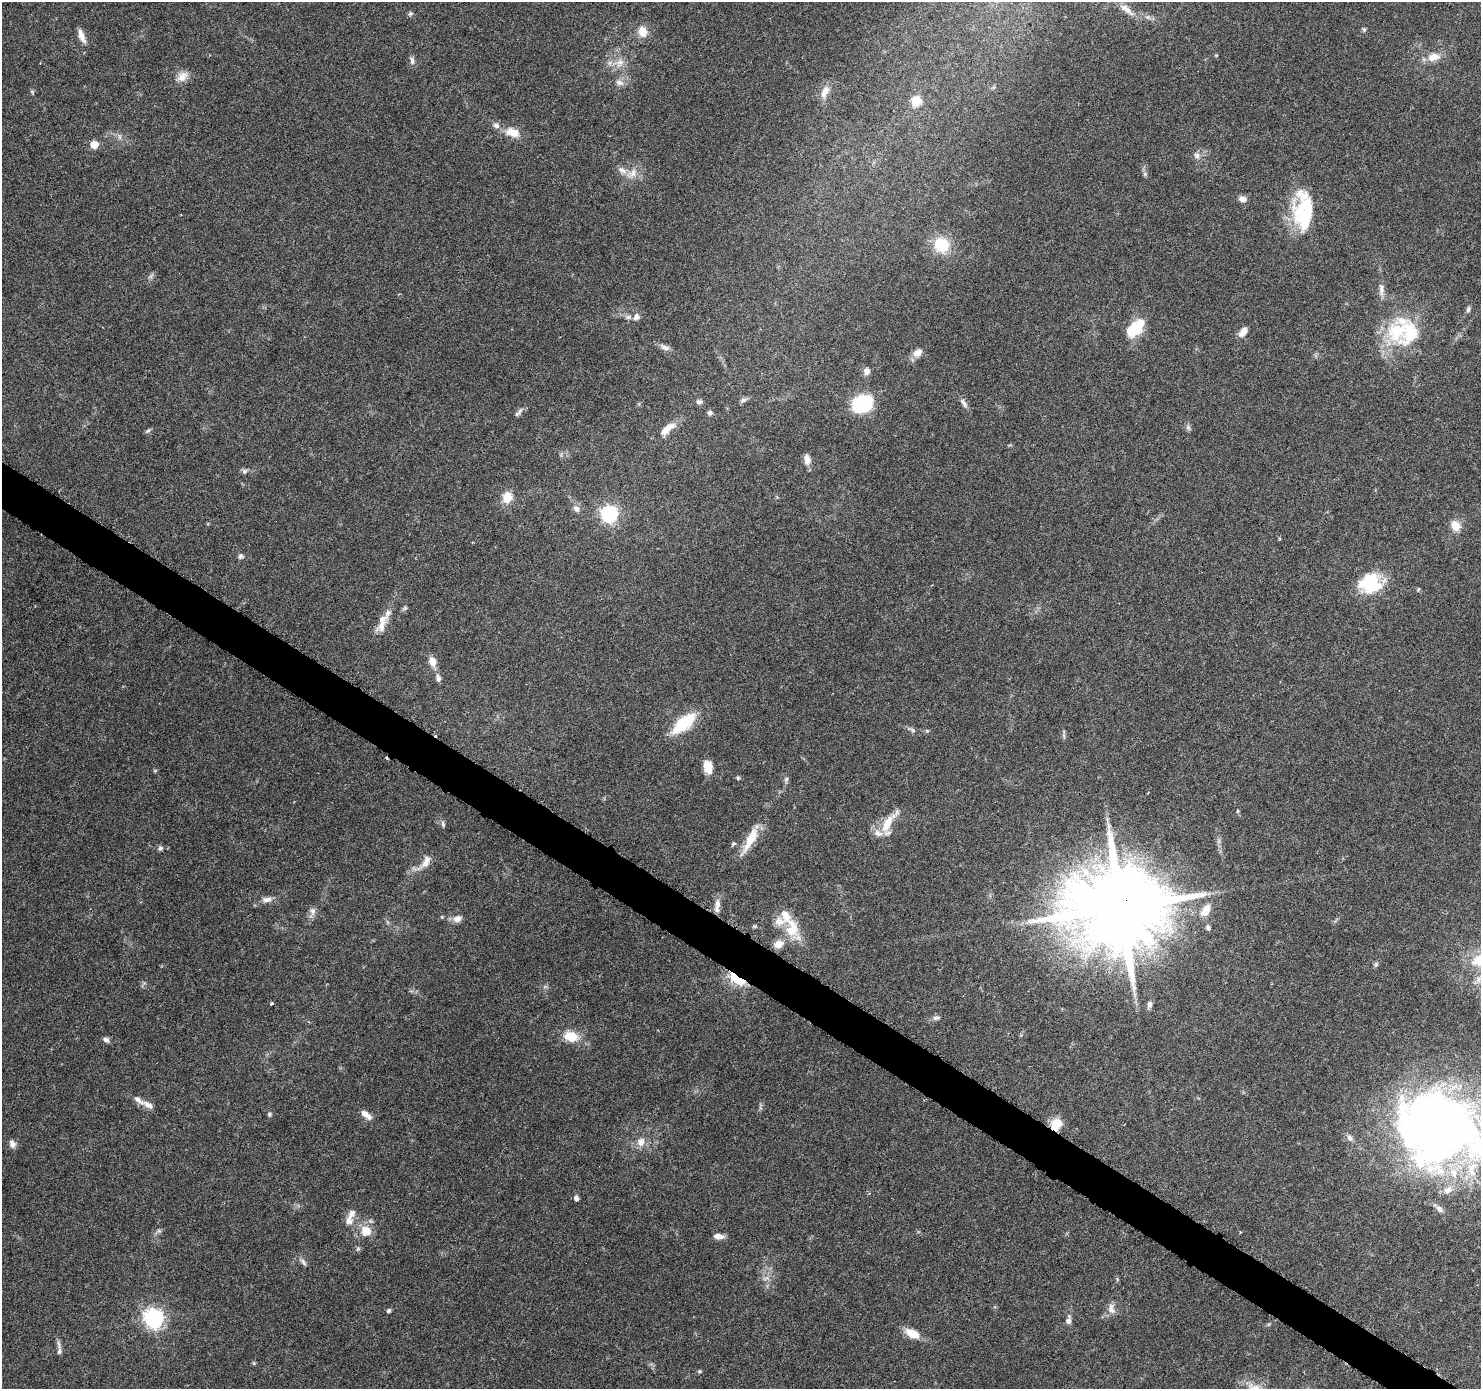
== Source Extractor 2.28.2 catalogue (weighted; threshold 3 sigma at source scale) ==
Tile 6 of 4 x 4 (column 2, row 2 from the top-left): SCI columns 1495-2973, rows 3031-4417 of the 5937 x 5994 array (HDU 1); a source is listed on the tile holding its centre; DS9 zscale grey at full resolution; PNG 1483 x 1391 px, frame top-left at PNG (2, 2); no overlay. Shown black and unused: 3% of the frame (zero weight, under 3 of 6 exposures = <1% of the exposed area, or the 3 px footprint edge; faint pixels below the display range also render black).
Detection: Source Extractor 2.28.2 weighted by HDU 2 'WHT'; one run over the whole footprint, this tile lists its part. Background 0.0521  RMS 0.0025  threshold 0.0104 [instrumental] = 3 sigma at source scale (4.09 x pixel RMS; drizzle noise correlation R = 1.36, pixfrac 0.8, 0.0396/0.0396 arcsec/px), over >= 5 px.
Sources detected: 125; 1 too faint to see at this stretch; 2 inside a brighter object's white glare — not listed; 12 inside a brighter listed object's ellipse — not listed separately; the other 110 listed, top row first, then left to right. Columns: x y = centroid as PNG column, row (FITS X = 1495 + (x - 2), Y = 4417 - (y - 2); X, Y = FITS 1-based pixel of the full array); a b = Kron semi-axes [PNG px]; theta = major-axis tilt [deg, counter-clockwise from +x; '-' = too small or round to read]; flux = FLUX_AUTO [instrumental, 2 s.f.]
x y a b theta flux
1126 9 22 8 -39 2
410 14 7 6 - 0.47
1364 29 7 5 -70 0.38
643 32 12 10 -73 3.1
81 36 18 7 -68 1.9
1433 57 16 9 14 3
412 61 11 6 -78 0.86
619 63 14 10 44 2.3
182 77 16 10 45 2.2
619 83 12 7 -21 1.2
825 92 17 9 64 2.2
916 101 6 5 - 9.5
496 125 9 8 - 0.95
512 132 17 10 -15 3.5
120 137 7 4 -90 0.53
94 144 5 5 - 4.8
1197 155 8 7 - 0.93
622 170 15 7 -38 1.6
633 173 13 8 69 1.9
1145 174 5 5 - 0.42
1243 199 9 6 -9 1.4
1302 214 49 24 -76 14
941 245 18 17 - 8
1381 290 17 6 -85 1.4
1468 309 9 5 75 0.6
636 317 9 9 - 1.3
1134 329 19 13 39 7.5
1243 332 13 7 52 1.8
1398 332 35 31 77 15
665 347 15 7 -21 1.2
918 353 13 9 40 1.7
867 371 8 7 - 1.3
743 400 9 6 23 0.71
699 402 9 6 7 0.67
964 403 14 6 -59 0.99
863 404 17 13 22 19
518 413 14 5 48 0.78
710 413 6 6 - 0.66
669 427 21 10 36 2.6
1188 428 8 6 -68 0.58
148 431 9 4 35 0.45
807 459 13 8 -86 1.6
244 471 8 6 15 0.62
507 498 6 6 - 7.6
577 509 9 8 - 1.1
609 514 7 7 - 73
1455 526 12 10 -57 2.9
473 542 4 2 - 0.18
241 556 8 7 - 0.6
1371 583 27 22 9 12
405 608 7 5 36 0.43
381 625 21 10 61 2.9
432 662 13 8 -72 2.4
438 678 10 6 -79 0.97
683 723 26 11 40 12
913 730 8 5 -36 0.58
708 767 15 9 -79 2.9
155 771 6 4 2 0.27
738 778 5 5 - 0.36
786 779 8 5 69 0.55
1237 811 6 4 89 0.28
888 823 32 11 59 4.5
443 824 9 5 -77 0.54
750 840 41 10 61 5.3
1219 841 7 4 72 0.55
733 844 8 4 27 0.4
160 848 6 6 - 0.66
425 862 24 10 54 2.5
267 899 14 7 7 1.5
717 904 16 7 88 1.6
1120 908 25 21 29 4400
1206 910 17 10 59 3
313 911 10 7 84 1.1
457 919 11 8 19 1.5
754 926 6 4 -17 0.32
1208 927 7 5 -66 0.61
792 928 27 17 -89 6.6
1376 964 6 5 - 0.41
737 979 18 8 -32 10
272 1003 3 3 - 0.51
1149 1004 8 7 - 0.95
936 1018 10 6 15 0.82
571 1037 13 9 -14 5.8
106 1039 8 6 -22 0.8
138 1100 18 7 -37 1.7
269 1114 7 5 89 0.39
366 1115 15 7 -36 1.9
1056 1124 12 10 55 4.1
1440 1126 82 68 -45 190
1349 1138 10 6 -62 0.92
641 1142 12 10 66 1.9
12 1144 9 7 -68 1.2
576 1198 6 5 - 0.78
1439 1209 11 7 -41 1.1
350 1217 26 9 69 2.4
366 1230 12 12 - 4
159 1231 6 5 - 0.42
1240 1232 3 2 - 0.24
718 1236 10 5 -2 1.7
303 1262 12 5 -52 0.78
766 1278 12 5 17 0.91
1111 1309 15 9 -75 1.6
389 1311 5 5 - 0.5
154 1319 7 7 - 110
1068 1321 8 7 - 0.99
912 1333 15 8 -28 4.3
59 1351 9 7 84 0.8
254 1363 6 4 -88 0.28
700 1371 5 4 - 0.33
1254 1387 23 11 -18 3.4
Overlapping masked pixels (flux is a lower limit): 3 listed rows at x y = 1120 908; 737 979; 1056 1124
Isophote crosses this tile's border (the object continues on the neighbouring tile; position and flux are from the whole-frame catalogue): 2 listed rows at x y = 1440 1126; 1254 1387